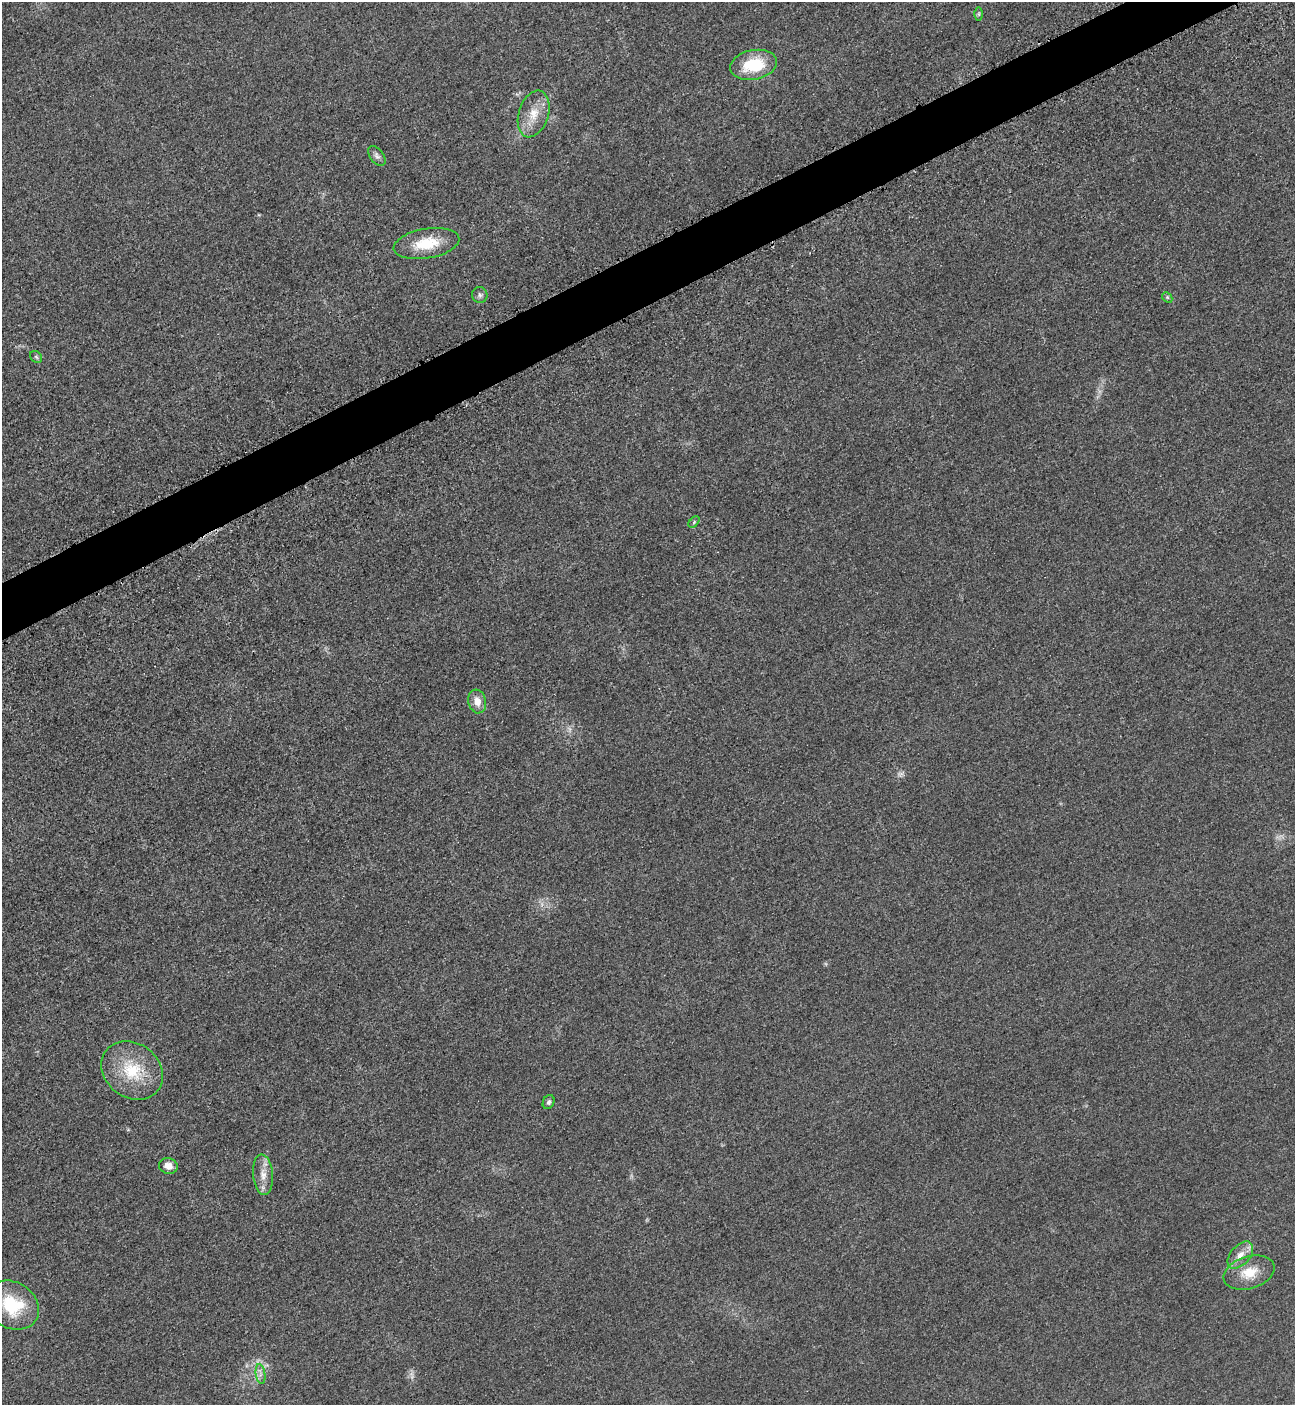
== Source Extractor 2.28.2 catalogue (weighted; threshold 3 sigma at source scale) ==
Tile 10 of 4 x 4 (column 2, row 3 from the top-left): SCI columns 1595-2887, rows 1470-2872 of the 5669 x 5701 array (HDU 1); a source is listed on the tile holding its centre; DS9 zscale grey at full resolution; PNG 1297 x 1407 px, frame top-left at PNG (2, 2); each listed source drawn as its Kron ellipse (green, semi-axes under 4 px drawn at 4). Shown black and unused: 4% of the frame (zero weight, under 3 of 5 exposures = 4% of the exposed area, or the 3 px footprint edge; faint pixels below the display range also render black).
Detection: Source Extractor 2.28.2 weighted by HDU 2 'WHT'; one run over the whole footprint, this tile lists its part. Background 0.0193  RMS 0.0052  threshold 0.0234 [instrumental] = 3 sigma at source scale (4.5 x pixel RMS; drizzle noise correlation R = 1.50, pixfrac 1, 0.05/0.05 arcsec/px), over >= 5 px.
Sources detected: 21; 3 too faint to see at this stretch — neither listed nor drawn; the other 18 listed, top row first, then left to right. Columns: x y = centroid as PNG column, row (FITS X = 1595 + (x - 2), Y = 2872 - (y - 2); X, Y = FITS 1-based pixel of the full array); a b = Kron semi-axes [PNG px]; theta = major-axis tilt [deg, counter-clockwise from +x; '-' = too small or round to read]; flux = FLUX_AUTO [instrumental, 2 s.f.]
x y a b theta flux
979 14 6 4 90 0.88
754 65 24 14 11 22
534 114 24 15 72 10
377 156 11 6 -53 1.9
426 244 33 15 10 17
480 295 8 7 - 1.7
1167 297 6 4 -47 0.71
36 357 7 5 -45 0.91
694 522 7 4 46 0.77
477 701 12 9 -76 5.2
132 1070 33 27 -39 24
549 1102 7 5 65 1.2
168 1166 9 7 -15 4.6
263 1175 20 10 -85 6.2
1240 1255 16 9 48 5.3
1249 1273 26 16 17 12
12 1305 28 23 -32 28
260 1374 10 4 -82 1.9